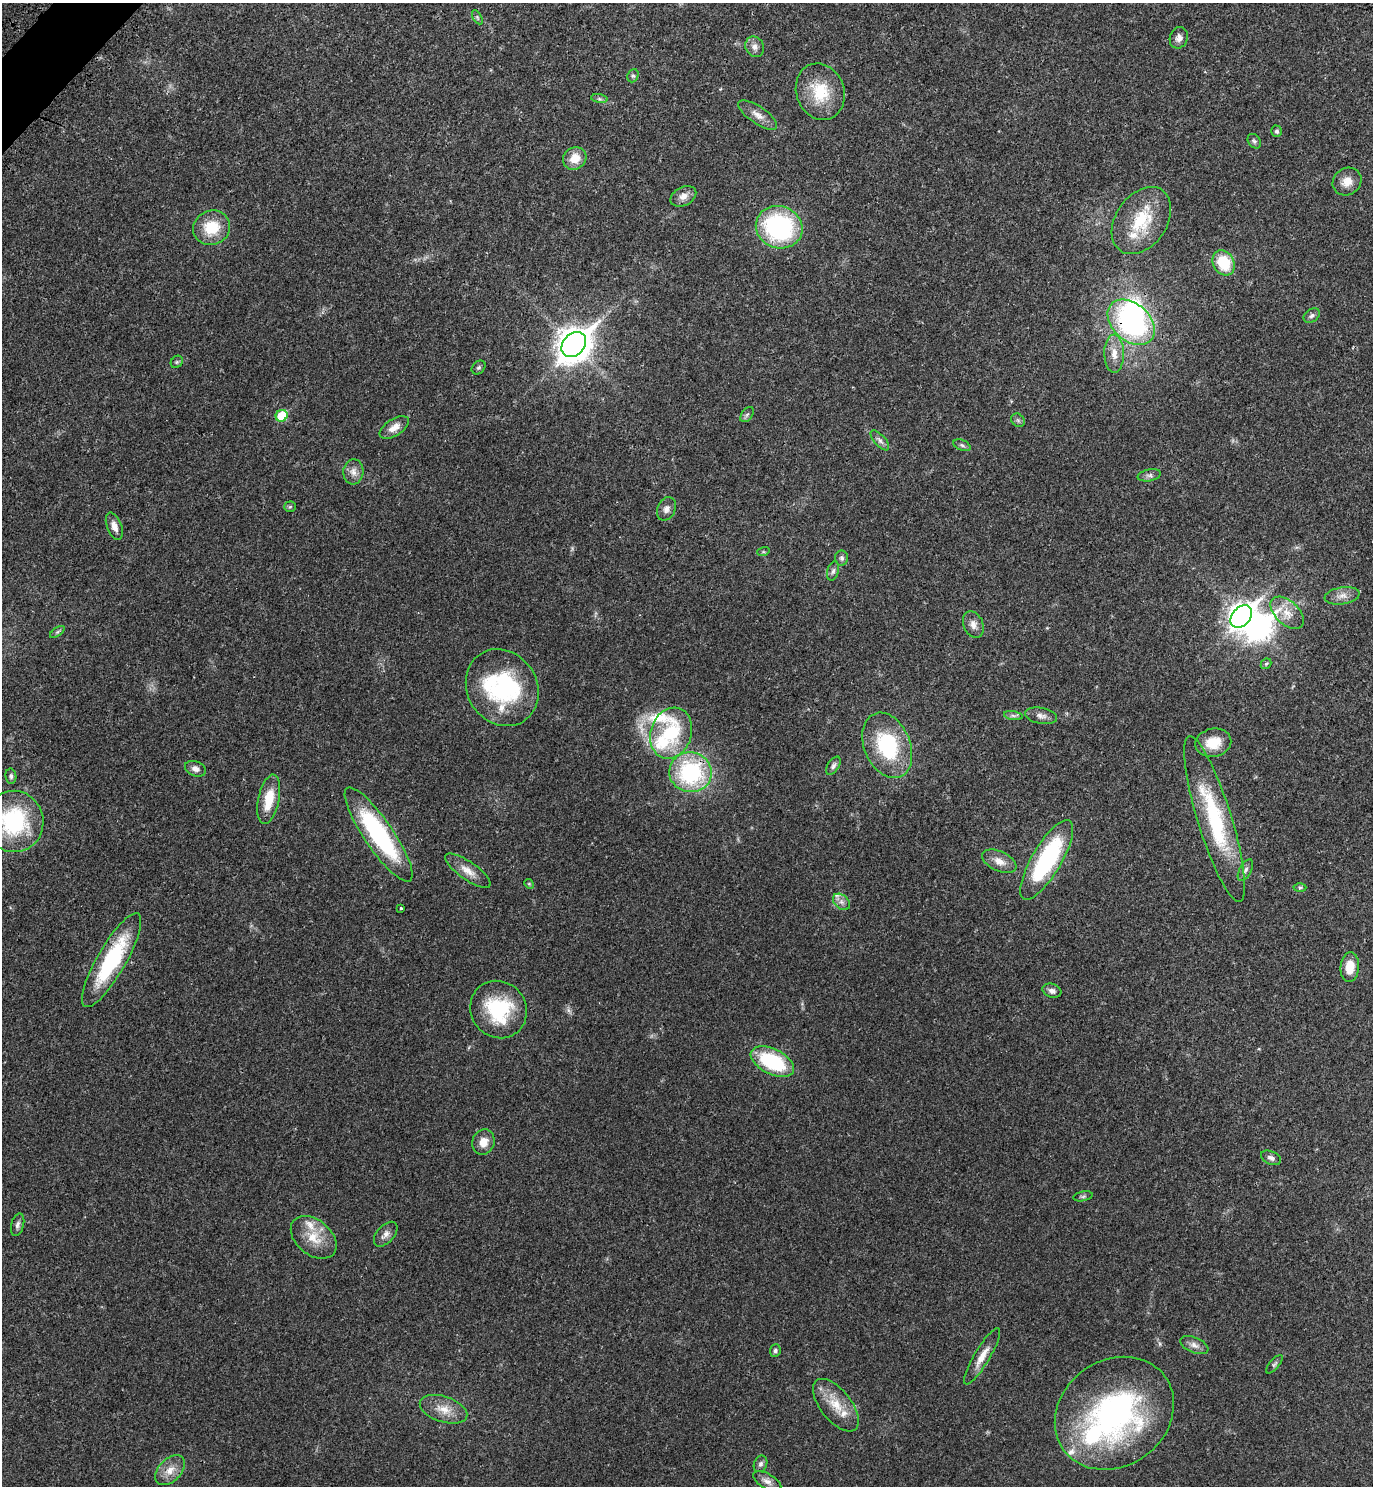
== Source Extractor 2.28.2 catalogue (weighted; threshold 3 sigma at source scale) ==
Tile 11 of 4 x 4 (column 3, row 3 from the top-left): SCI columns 3000-4370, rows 1588-3071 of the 6140 x 6140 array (HDU 1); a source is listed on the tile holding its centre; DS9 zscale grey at full resolution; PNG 1375 x 1488 px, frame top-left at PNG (2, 3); each listed source drawn as its Kron ellipse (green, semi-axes under 4 px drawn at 4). Shown black and unused: <1% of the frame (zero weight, under 3 of 4 exposures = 8% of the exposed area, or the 3 px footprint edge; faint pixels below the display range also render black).
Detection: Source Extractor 2.28.2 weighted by HDU 2 'WHT'; one run over the whole footprint, this tile lists its part. Background 0.0277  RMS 0.0029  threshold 0.0132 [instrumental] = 3 sigma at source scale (4.5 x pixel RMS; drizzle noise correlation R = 1.50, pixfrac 1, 0.05/0.05 arcsec/px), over >= 5 px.
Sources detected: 96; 3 inside a brighter object's white glare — neither listed nor drawn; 8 inside a brighter listed object's ellipse — not listed separately; the other 85 listed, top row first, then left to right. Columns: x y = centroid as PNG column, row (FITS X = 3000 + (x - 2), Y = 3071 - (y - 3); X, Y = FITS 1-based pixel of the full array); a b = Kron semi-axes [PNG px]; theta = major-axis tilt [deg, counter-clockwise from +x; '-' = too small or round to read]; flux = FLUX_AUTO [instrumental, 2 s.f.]
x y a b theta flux
477 17 7 4 -59 0.5
1179 38 11 9 70 1.4
755 47 10 9 - 1.5
633 76 7 5 67 0.56
820 92 29 24 -70 11
599 99 8 4 -8 0.64
758 115 23 8 -34 2.6
1277 131 6 5 - 0.54
1254 141 8 6 -53 0.65
575 158 12 10 36 4.4
1347 181 15 13 38 3.1
683 196 14 9 27 2.1
1141 220 37 25 55 14
779 227 23 21 -20 40
212 228 19 17 24 8.5
1224 263 13 10 -61 10
1312 315 9 6 34 0.79
1131 322 27 18 -42 54
574 345 14 10 47 490
1114 354 19 10 -89 3.4
177 362 7 5 46 0.53
479 367 8 6 43 0.62
747 415 8 5 53 0.7
282 416 6 5 - 11
1018 420 7 6 - 0.66
394 427 16 8 32 2.6
880 440 12 5 -48 1.1
962 445 9 5 -22 0.66
353 472 12 10 86 2
1149 475 12 6 11 1
290 507 6 5 - 0.42
666 509 12 9 65 1.5
114 526 14 7 -69 2.1
763 552 6 4 17 0.34
842 558 7 6 - 0.8
833 571 10 5 74 0.82
1342 596 18 8 9 2.2
1287 613 20 11 -43 4.1
1241 616 13 9 48 240
973 624 14 9 -68 1.9
57 632 8 4 35 0.55
1266 664 6 4 43 0.43
502 688 40 35 -57 36
1013 716 9 4 -9 0.78
1041 716 16 8 -11 1.6
671 733 26 20 71 19
1213 743 18 14 12 5.6
887 745 34 23 -67 22
833 766 10 5 57 0.83
195 769 11 7 -21 1.5
690 772 21 20 - 33
11 776 7 5 -81 0.67
269 799 25 10 78 6.9
1215 819 86 17 -73 28
14 821 31 29 -79 28
379 835 56 14 -56 38
1047 860 45 14 59 37
999 861 18 10 -24 2.9
1245 870 12 6 60 0.91
468 871 27 9 -35 3.4
529 884 5 4 - 0.29
1300 888 6 4 1 0.43
841 902 10 6 -41 1.3
401 908 3 3 - 0.76
112 960 53 14 60 27
1350 967 15 9 85 4.6
1052 991 10 7 -19 1.2
499 1009 29 27 -51 20
772 1062 23 12 -26 22
483 1142 13 11 73 3
1271 1158 10 6 -23 1
1083 1196 10 4 11 0.58
18 1225 11 6 75 1
386 1234 15 8 48 1.7
314 1237 26 17 -40 6.6
1194 1345 15 7 -23 1.7
775 1351 6 5 - 0.63
982 1356 32 7 59 3.7
1274 1364 11 5 50 0.63
836 1405 31 15 -52 6.9
444 1409 25 13 -18 4.7
1114 1413 63 53 36 75
761 1464 8 6 66 0.89
170 1470 18 11 46 3.5
767 1481 15 7 -29 1.7
Overlapping masked pixels (flux is a lower limit): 2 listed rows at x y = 1131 322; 690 772
Isophote crosses this tile's border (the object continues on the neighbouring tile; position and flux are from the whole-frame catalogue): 1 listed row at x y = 14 821